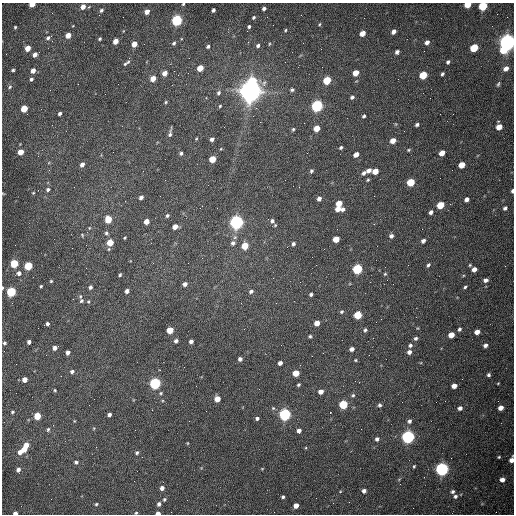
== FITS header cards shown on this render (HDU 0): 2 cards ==
NAXIS1  =                  512 /fastest changing axis
NAXIS2  =                  512 /next to fastest changing axis

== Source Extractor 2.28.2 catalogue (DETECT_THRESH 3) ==
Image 512 x 512 px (HDU 0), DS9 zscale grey, 1 PNG px = 1 image px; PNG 516 x 516 px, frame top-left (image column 1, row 512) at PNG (2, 3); no overlay
Background 1540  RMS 23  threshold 69.7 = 3 sigma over >= 5 px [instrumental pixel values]
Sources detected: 223; all 223 listed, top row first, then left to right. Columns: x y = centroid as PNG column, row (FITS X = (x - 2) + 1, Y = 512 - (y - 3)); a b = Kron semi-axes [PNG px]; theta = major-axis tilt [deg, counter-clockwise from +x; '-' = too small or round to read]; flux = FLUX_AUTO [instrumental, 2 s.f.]
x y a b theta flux
32 4 4 3 - 2.5e+04
183 4 3 3 - 1.6e+03
467 5 5 4 - 3.1e+04
483 6 5 5 - 9.4e+04
83 7 5 4 - 1.1e+04
264 8 4 3 - 3.9e+03
101 10 5 4 - 3.1e+03
213 10 4 3 - 3.8e+03
147 12 5 4 - 1.0e+04
253 17 4 3 - 2.4e+03
177 20 5 5 - 2.6e+05
319 24 4 3 - 1.7e+03
73 26 4 3 - 1.0e+03
15 27 3 3 - 1.7e+03
249 27 3 3 - 2.5e+03
285 30 5 3 - 1.7e+03
393 32 5 4 - 7.8e+03
362 33 5 4 - 1.6e+04
68 35 5 4 - 1.8e+04
51 36 3 2 - 1.5e+03
48 38 6 5 - 4.0e+03
100 39 4 3 - 2.1e+03
115 41 5 4 - 1.6e+04
427 42 5 4 - 6.7e+03
507 42 6 6 - 1.1e+06
174 43 5 4 - 2.8e+03
134 44 5 4 - 1.9e+04
269 44 5 3 - 1.5e+03
208 46 4 3 - 3.2e+03
258 46 5 4 - 3.6e+03
27 48 5 4 - 2.0e+04
474 48 5 5 - 5.6e+04
321 49 2 2 - 7.7e+02
504 49 6 5 - 4.5e+04
397 52 4 4 - 4.8e+03
35 54 4 4 - 9.3e+03
448 62 5 4 - 3.5e+03
126 63 10 3 34 3.5e+03
200 68 5 4 - 2.6e+04
506 68 6 4 40 8.4e+03
13 70 3 3 - 2.4e+03
33 71 4 4 - 1.1e+04
165 73 5 4 - 1.1e+04
356 73 5 4 - 2.3e+04
442 74 4 3 - 2.8e+03
423 75 5 4 - 6.1e+04
31 79 4 3 - 3.2e+03
153 79 5 4 - 1.6e+04
327 80 5 4 - 6.9e+04
252 81 6 5 - 5.5e+04
498 84 8 4 70 2.7e+03
10 87 6 4 66 2.4e+03
292 90 5 4 - 3.0e+03
250 91 8 7 - 2.1e+06
218 93 6 5 - 3.4e+03
105 94 2 2 - 7.1e+02
352 97 5 4 - 4.2e+03
166 102 4 3 - 1.9e+03
220 106 4 3 - 1.7e+03
317 106 5 5 - 3.5e+05
24 109 5 4 - 4.3e+04
60 114 4 3 - 3.8e+03
364 116 4 4 - 2.8e+03
417 125 4 3 - 3.6e+03
499 127 5 4 - 2.1e+04
317 128 5 4 - 2.3e+04
293 129 4 3 - 2.8e+03
170 133 10 3 78 4.4e+03
196 139 4 3 - 1.4e+03
212 139 4 4 - 4.7e+03
393 141 5 4 - 1.4e+04
341 147 4 3 - 2.7e+03
409 150 5 4 - 1.9e+03
20 152 5 4 - 2.4e+04
181 153 4 4 - 3.0e+03
442 153 5 4 - 1.8e+04
356 155 5 4 - 1.2e+04
212 159 5 4 - 3.5e+04
82 164 5 4 - 7.9e+03
462 165 5 4 - 2.6e+04
369 170 5 4 - 7.1e+03
311 171 5 4 - 2.7e+03
375 171 5 4 - 2.2e+04
364 173 5 4 - 4.7e+03
368 180 4 3 - 2.0e+03
411 182 5 4 - 6.6e+04
299 187 2 2 - 1.0e+03
48 190 6 5 - 3.6e+03
512 191 4 3 - 4.3e+03
33 193 4 4 - 1.4e+03
3 194 5 3 - 1.2e+03
141 197 4 4 - 5.7e+03
319 199 4 4 - 6.4e+03
467 199 5 4 - 5.9e+03
339 203 5 4 - 2.6e+04
440 205 5 4 - 4.9e+04
505 208 5 4 - 3.8e+03
338 209 5 4 - 1.3e+04
342 209 5 4 - 4.5e+03
431 212 4 4 - 5.3e+03
167 216 5 4 - 2.7e+03
108 219 5 4 - 4.5e+04
146 221 4 4 - 1.5e+04
272 221 7 6 - 5.5e+03
236 222 6 5 - 7.1e+05
175 226 5 4 - 1.3e+04
89 228 4 3 - 1.2e+03
106 233 5 5 - 3.3e+03
82 235 5 4 - 1.7e+03
391 236 5 5 - 4.8e+03
125 238 3 3 - 1.7e+03
336 239 5 4 - 2.9e+04
423 241 5 4 - 5.8e+03
110 242 5 4 - 4.1e+04
233 243 8 7 - 5.7e+03
293 244 4 4 - 4.0e+03
245 246 5 5 - 3.9e+04
14 263 5 4 - 7.0e+04
428 265 6 4 46 3.2e+03
470 265 4 4 - 1.7e+03
28 266 5 4 - 8.2e+04
357 269 5 5 - 1.7e+05
474 269 5 4 - 9.2e+03
19 273 6 5 - 6.3e+03
385 274 5 4 - 1.9e+03
120 275 4 3 - 2.5e+03
486 280 5 4 - 5.2e+03
51 281 3 3 - 1.7e+03
185 284 5 4 - 5.9e+03
41 286 3 3 - 1.8e+03
90 287 4 4 - 3.9e+03
465 287 4 3 - 2.5e+03
2 288 4 2 - 1.7e+03
127 291 4 4 - 6.0e+03
251 291 6 5 - 4.6e+03
11 292 5 5 - 1.5e+05
311 294 4 3 - 3.3e+03
81 301 7 6 - 4.2e+03
88 302 5 4 - 2.0e+03
276 303 2 2 - 1.1e+03
341 312 5 4 - 2.8e+03
358 315 5 5 - 6.8e+04
381 319 2 2 - 9.9e+02
317 323 5 4 - 1.6e+04
47 324 3 3 - 4.2e+03
459 329 5 4 - 3.2e+03
170 330 5 4 - 3.4e+04
365 330 5 4 - 2.9e+03
477 332 5 4 - 1.1e+04
451 335 5 4 - 1.9e+04
310 336 4 4 - 2.4e+03
415 338 4 4 - 3.4e+03
176 341 4 4 - 4.4e+03
191 341 4 4 - 6.4e+03
29 342 4 4 - 5.8e+03
4 343 4 3 - 3.0e+03
410 345 5 5 - 3.4e+03
485 345 5 4 - 5.5e+03
55 348 4 4 - 7.2e+03
352 349 4 4 - 6.8e+03
68 352 4 4 - 6.3e+03
409 352 4 4 - 6.4e+03
240 359 4 4 - 5.1e+03
355 360 4 3 - 1.5e+03
280 363 4 4 - 7.3e+03
72 372 4 4 - 4.6e+03
296 373 5 4 - 3.1e+04
489 375 4 4 - 3.5e+03
25 379 4 4 - 1.4e+04
155 383 5 5 - 3.5e+05
498 383 3 3 - 1.4e+03
298 385 3 3 - 2.4e+03
454 386 5 4 - 1.2e+04
55 390 3 3 - 1.6e+03
321 392 4 4 - 1.0e+04
161 393 5 4 - 2.0e+03
353 395 6 5 - 2.9e+03
217 399 5 4 - 2.2e+04
343 404 5 5 - 1.1e+05
379 405 6 5 - 3.0e+03
273 408 5 5 - 2.0e+03
460 408 4 4 - 5.9e+03
501 408 5 4 - 1.0e+04
12 412 4 3 - 2.1e+03
109 414 4 4 - 5.7e+03
285 414 5 5 - 4.3e+05
37 416 5 4 - 4.9e+04
257 418 4 3 - 3.2e+03
74 421 4 3 - 1.1e+03
189 421 2 2 - 7.0e+02
409 421 5 4 - 4.4e+03
48 429 5 4 - 2.5e+03
299 431 4 4 - 6.3e+03
408 437 5 5 - 5.7e+05
377 439 5 4 - 4.8e+03
187 443 4 3 - 1.2e+03
26 445 5 4 - 1.7e+04
24 449 4 4 - 1.5e+04
20 452 5 4 - 1.0e+04
137 453 4 4 - 3.1e+03
499 457 4 3 - 1.9e+03
511 460 6 4 76 8.7e+03
76 462 5 4 - 3.3e+03
414 466 3 3 - 1.8e+03
262 469 5 3 - 1.3e+03
442 469 6 5 - 6.3e+05
18 470 4 4 - 6.1e+03
399 479 5 3 - 1.4e+03
502 480 5 5 - 8.6e+03
162 488 5 4 - 7.7e+03
340 491 4 3 - 1.2e+03
364 491 4 4 - 6.3e+03
452 492 5 4 - 3.3e+03
455 496 6 5 - 3.7e+03
283 497 4 4 - 3.1e+03
316 498 2 2 - 3.4e+03
164 499 5 4 - 2.6e+03
96 504 4 3 - 2.0e+03
159 504 5 4 - 5.1e+03
296 505 4 4 - 1.2e+04
15 513 4 3 - 7.6e+03
136 513 4 3 - 1.8e+03
158 513 4 3 - 9.4e+03
At the frame edge (FLAGS 8, measured only in part): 11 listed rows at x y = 32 4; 183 4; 467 5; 483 6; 512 191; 3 194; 2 288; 511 460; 15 513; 136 513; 158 513